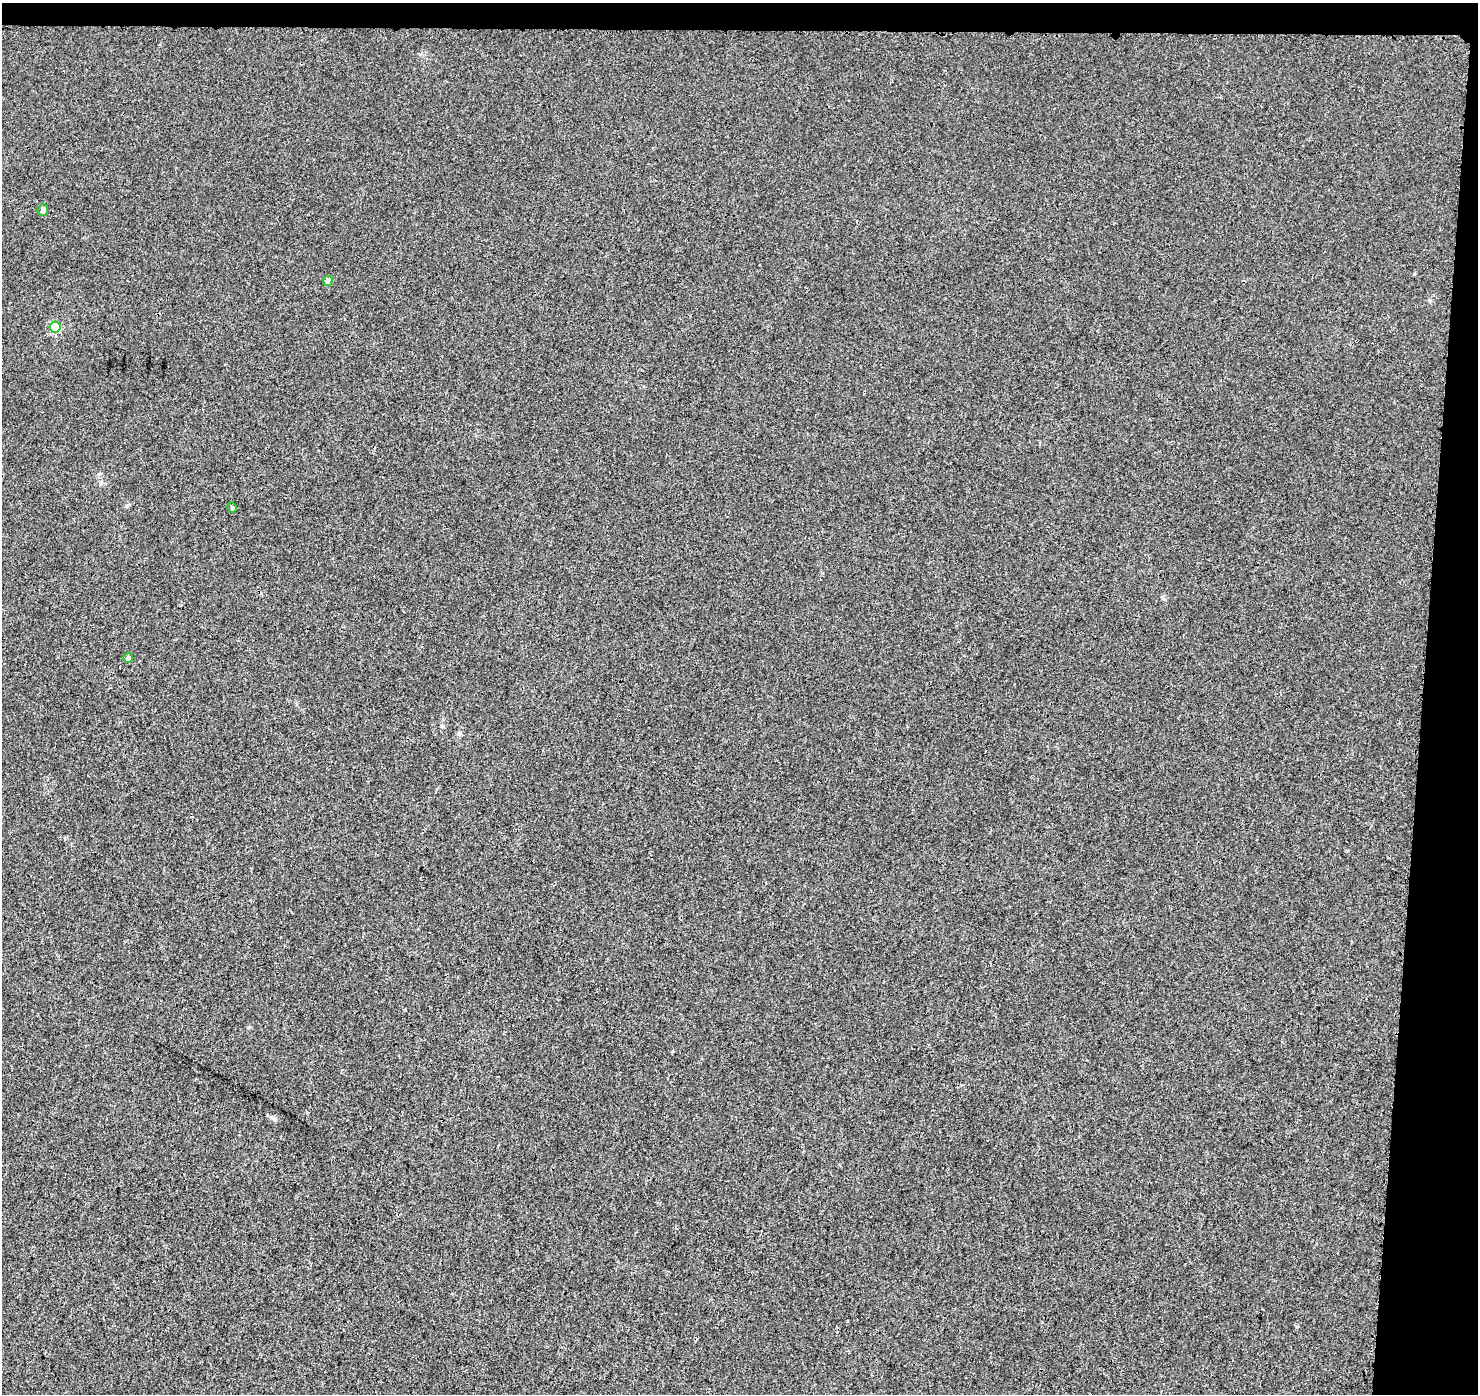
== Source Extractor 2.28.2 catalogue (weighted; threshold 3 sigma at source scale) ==
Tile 3 of 3 x 3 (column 3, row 1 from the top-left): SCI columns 2971-4446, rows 3024-4415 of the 4472 x 4707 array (HDU 1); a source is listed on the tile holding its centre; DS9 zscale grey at full resolution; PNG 1480 x 1396 px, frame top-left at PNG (2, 3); each listed source drawn as its Kron ellipse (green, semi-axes under 4 px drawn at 4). Shown black and unused: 6% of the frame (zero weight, under 3 of 4 exposures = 2% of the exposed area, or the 3 px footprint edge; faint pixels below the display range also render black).
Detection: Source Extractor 2.28.2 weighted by HDU 2 'WHT'; one run over the whole footprint, this tile lists its part. Background 0.00584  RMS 0.0034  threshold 0.0152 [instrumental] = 3 sigma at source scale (4.5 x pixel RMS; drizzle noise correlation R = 1.50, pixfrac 1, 0.0396/0.0396 arcsec/px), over >= 5 px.
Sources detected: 6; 1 cosmic-ray / hot-pixel residue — neither listed nor drawn; the other 5 listed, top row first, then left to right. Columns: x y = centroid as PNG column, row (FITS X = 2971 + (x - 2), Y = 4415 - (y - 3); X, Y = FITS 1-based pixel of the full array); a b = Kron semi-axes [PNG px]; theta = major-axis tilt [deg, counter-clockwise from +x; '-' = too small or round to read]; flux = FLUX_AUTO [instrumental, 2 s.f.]
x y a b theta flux
43 210 6 5 - 0.95
328 281 5 4 - 2.1
55 327 5 5 - 21
232 507 5 4 - 0.43
128 658 5 4 - 1.3